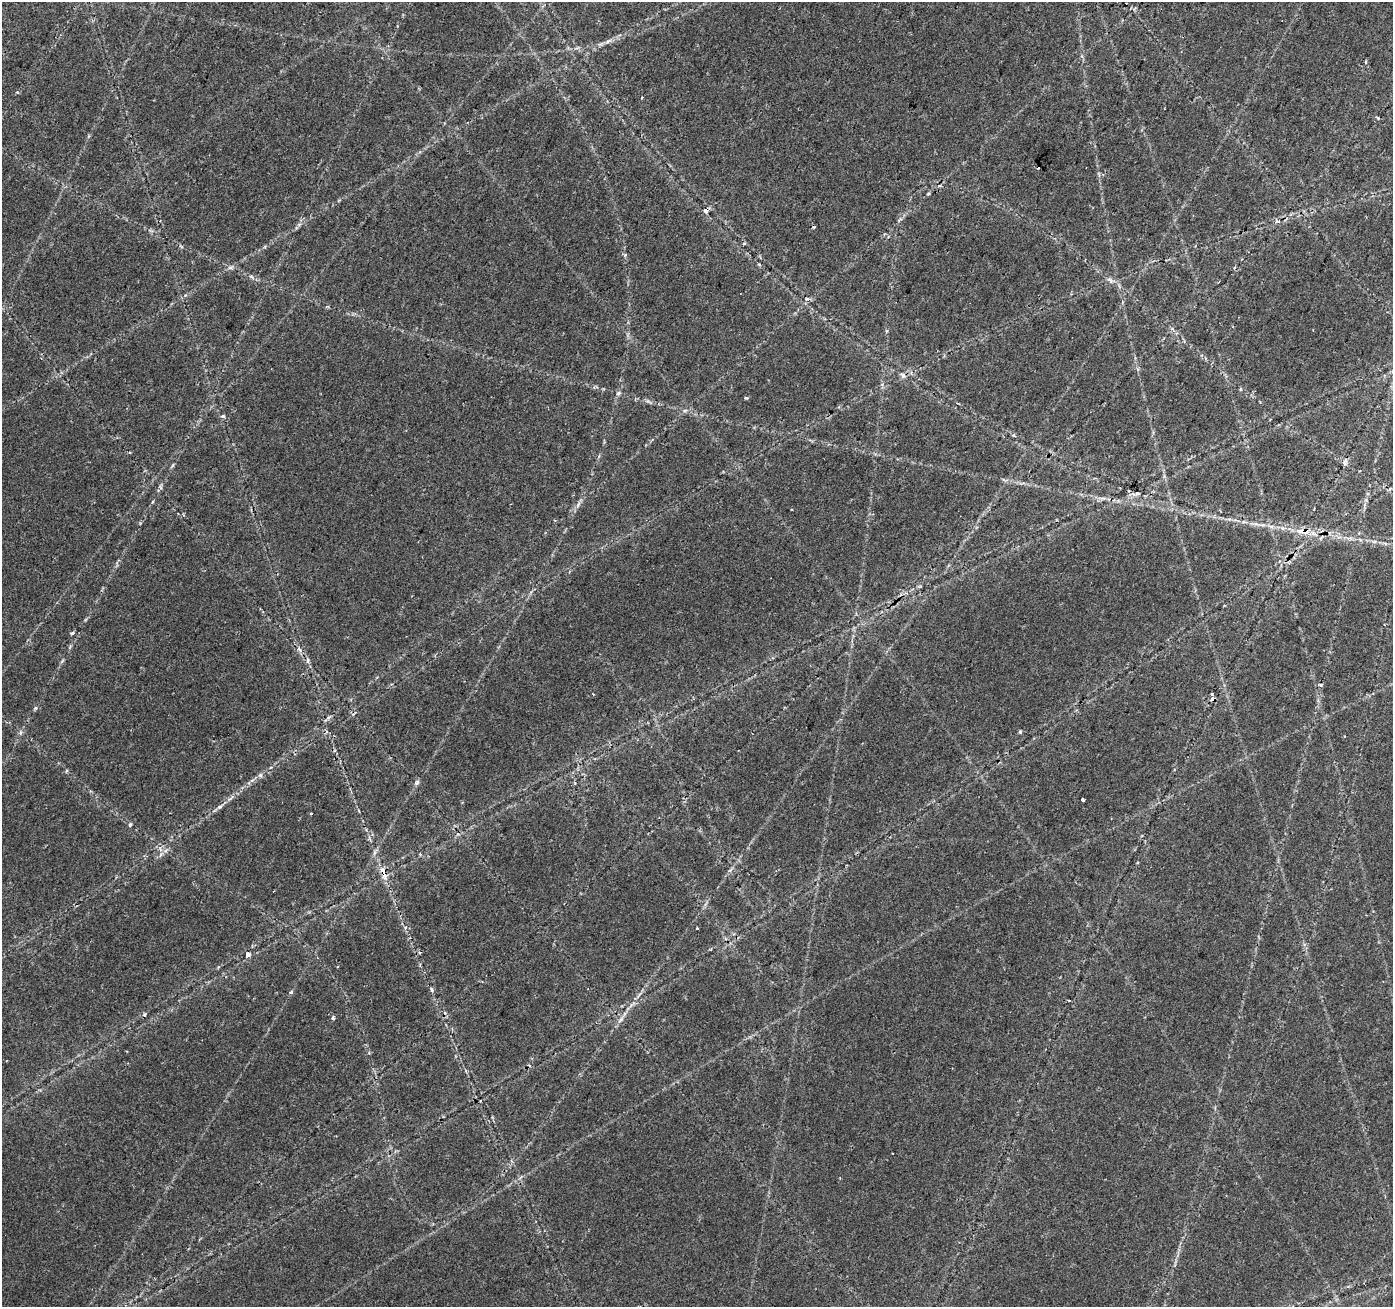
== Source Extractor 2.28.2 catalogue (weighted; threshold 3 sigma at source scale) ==
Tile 10 of 4 x 4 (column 2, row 3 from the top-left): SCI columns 1393-2783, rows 1513-2817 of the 5572 x 5702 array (HDU 1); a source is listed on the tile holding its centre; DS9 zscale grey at full resolution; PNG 1395 x 1309 px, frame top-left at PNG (2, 2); no overlay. Shown black and unused: <1% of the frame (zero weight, under 2 of 3 exposures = <1% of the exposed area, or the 3 px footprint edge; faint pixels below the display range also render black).
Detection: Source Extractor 2.28.2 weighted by HDU 2 'WHT'; one run over the whole footprint, this tile lists its part. Background 0.0334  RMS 0.0037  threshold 0.0165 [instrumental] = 3 sigma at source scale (4.5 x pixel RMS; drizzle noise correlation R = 1.50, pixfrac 1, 0.0396/0.0396 arcsec/px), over >= 5 px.
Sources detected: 51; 6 cosmic-ray / hot-pixel residue — not listed; the other 45 listed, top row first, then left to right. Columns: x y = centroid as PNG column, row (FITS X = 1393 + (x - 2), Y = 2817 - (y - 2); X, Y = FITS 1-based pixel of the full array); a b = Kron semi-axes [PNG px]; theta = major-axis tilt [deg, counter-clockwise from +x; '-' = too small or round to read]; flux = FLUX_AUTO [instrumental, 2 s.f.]
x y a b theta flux
608 41 10 4 33 1.2
642 98 3 2 - 0.32
1378 118 4 3 - 0.59
706 210 4 4 - 2
1277 221 7 4 9 0.67
744 244 4 4 - 0.59
230 268 7 4 0 0.79
1110 280 10 4 -42 1.1
807 299 6 4 1 0.86
903 375 8 6 -71 1.4
1240 389 4 4 - 0.42
618 393 7 5 45 0.73
746 398 4 3 - 0.61
685 411 6 4 2 0.62
223 416 6 4 14 0.69
1014 435 6 4 -19 0.59
1345 462 9 6 78 1.2
1137 493 6 4 8 1.5
578 504 11 4 68 1.1
1271 527 7 4 -20 0.88
1303 531 20 6 1 4.2
72 633 4 3 - 0.77
299 649 9 4 -53 1
308 661 6 5 - 0.77
1321 685 5 4 - 0.48
593 694 3 2 - 0.27
1213 699 7 5 89 1.6
36 708 6 4 89 0.49
21 732 6 4 71 0.64
1020 732 3 3 - 1
260 775 6 5 - 0.79
417 783 8 5 63 0.88
1083 800 3 3 - 1.7
220 807 10 5 37 1.2
311 813 3 3 - 1.1
130 824 5 4 - 0.53
165 851 7 4 19 0.92
383 872 17 7 -76 3.8
697 928 2 2 - 0.34
248 954 4 3 - 3.2
432 990 6 4 -71 0.72
291 992 6 4 45 0.52
333 1018 4 3 - 1.2
621 1019 13 4 50 1.4
480 1101 3 2 - 0.28
Overlapping masked pixels (flux is a lower limit): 4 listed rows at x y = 706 210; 1303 531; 1213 699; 383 872
Unlisted compact peaks at least as high as the median listed source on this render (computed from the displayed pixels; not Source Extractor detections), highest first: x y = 625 255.